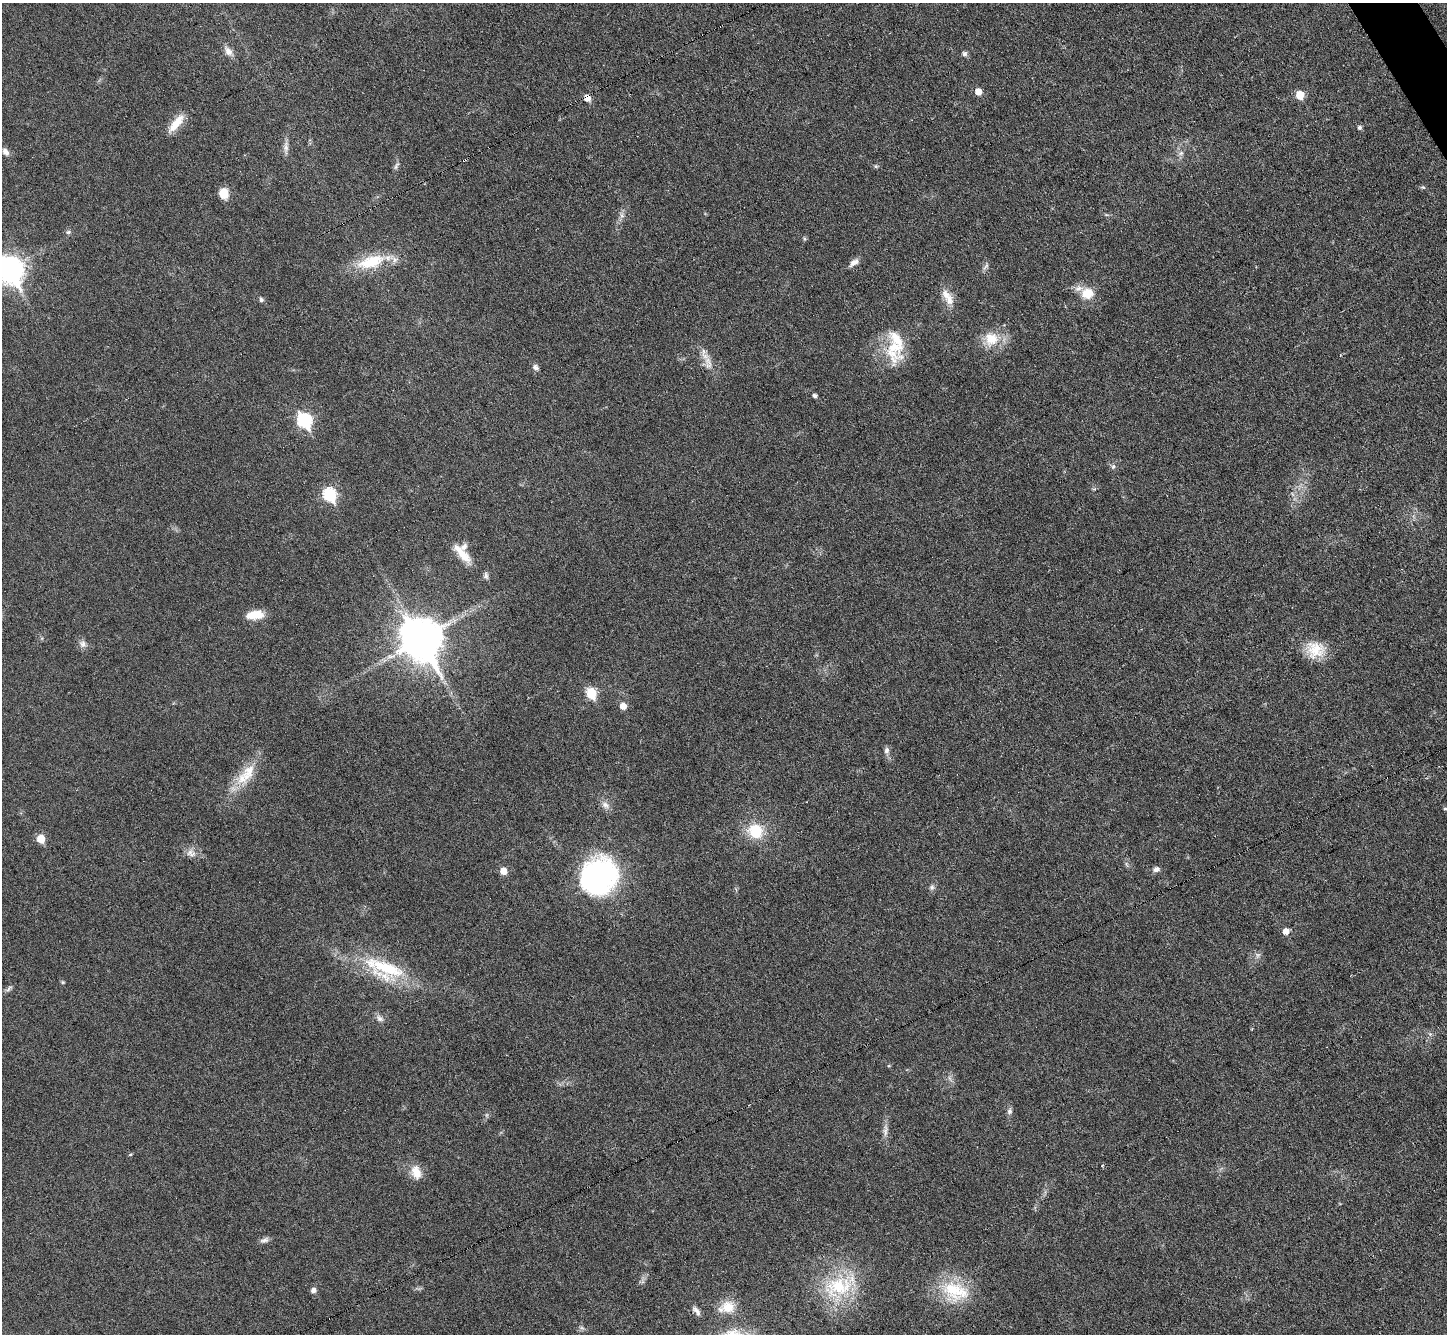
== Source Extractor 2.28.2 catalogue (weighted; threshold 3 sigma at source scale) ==
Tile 10 of 4 x 4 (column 2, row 3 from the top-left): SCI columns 1448-2892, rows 1625-2956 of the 5783 x 5774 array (HDU 1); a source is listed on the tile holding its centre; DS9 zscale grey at full resolution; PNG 1449 x 1336 px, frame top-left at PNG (2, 3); no overlay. Shown black and unused: <1% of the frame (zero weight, under 3 of 6 exposures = <1% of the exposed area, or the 3 px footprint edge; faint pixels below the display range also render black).
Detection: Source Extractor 2.28.2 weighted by HDU 2 'WHT'; one run over the whole footprint, this tile lists its part. Background 0.0318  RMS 0.0038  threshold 0.0155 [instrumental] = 3 sigma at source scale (4.09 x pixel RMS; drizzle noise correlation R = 1.36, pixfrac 0.8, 0.05/0.05 arcsec/px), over >= 5 px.
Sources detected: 73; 1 cosmic-ray / hot-pixel residue — not listed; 4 inside a brighter listed object's ellipse — not listed separately; the other 68 listed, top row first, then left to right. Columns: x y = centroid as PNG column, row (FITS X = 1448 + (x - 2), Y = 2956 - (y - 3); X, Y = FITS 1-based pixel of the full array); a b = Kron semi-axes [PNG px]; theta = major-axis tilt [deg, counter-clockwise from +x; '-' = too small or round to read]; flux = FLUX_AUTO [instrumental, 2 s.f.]
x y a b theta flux
228 51 15 9 -53 2.4
964 54 7 7 - 0.94
978 92 5 5 - 3.9
1300 95 6 6 - 7.2
587 98 6 5 - 3.8
176 123 29 9 52 5.8
1359 127 5 5 - 0.88
286 147 19 6 87 2
5 152 10 7 -53 1.8
1181 153 7 6 - 1.1
396 166 13 4 61 0.98
876 166 6 4 0 0.53
1423 187 6 5 - 0.54
224 193 11 9 -72 5.4
622 215 8 5 -60 1.1
68 232 7 6 - 0.71
372 261 44 15 16 15
854 262 15 7 34 2.1
986 266 12 5 54 1
10 270 11 9 -60 330
1087 293 15 13 4 6.2
261 300 5 5 - 1
949 300 19 11 -77 4.1
991 339 20 19 - 8.4
895 347 46 21 88 16
708 363 20 10 -83 3.8
535 367 8 6 -31 1.3
815 396 4 4 - 1
304 421 8 7 - 54
1113 467 7 6 - 0.93
330 495 7 6 - 38
462 553 34 10 -49 6.3
486 576 9 6 -83 1.1
255 615 19 9 7 6.4
421 639 14 12 -61 1200
83 644 11 9 -63 1.8
1315 649 24 20 4 9.1
591 693 6 6 - 20
623 706 6 5 - 3.9
887 750 9 7 87 1.3
249 772 29 16 62 9.2
605 805 12 8 -34 2.1
1445 808 5 4 - 0.46
755 831 16 14 -56 12
41 839 6 5 - 9.2
191 853 14 11 -37 2.8
1156 869 9 6 15 1.4
503 871 5 5 - 4.8
598 877 39 34 57 72
932 887 8 6 66 1.1
1286 931 6 6 - 2.9
1258 955 9 6 60 1.1
387 968 57 24 -17 26
63 982 5 4 - 0.44
9 989 12 5 42 0.95
379 1018 11 7 -50 1.5
1430 1034 5 5 - 0.7
1009 1111 9 6 77 1.1
885 1130 18 6 88 2.2
130 1154 5 4 - 0.43
1102 1166 4 4 - 0.32
416 1172 17 12 -73 5.1
264 1240 13 6 19 1.4
839 1286 55 26 24 25
313 1290 7 6 - 1.4
955 1291 40 27 -19 19
728 1307 19 16 -4 6.4
696 1311 15 6 -51 1.6
Overlapping masked pixels (flux is a lower limit): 1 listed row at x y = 587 98
Isophote crosses this tile's border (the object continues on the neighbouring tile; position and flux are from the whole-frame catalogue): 1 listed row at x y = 10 270